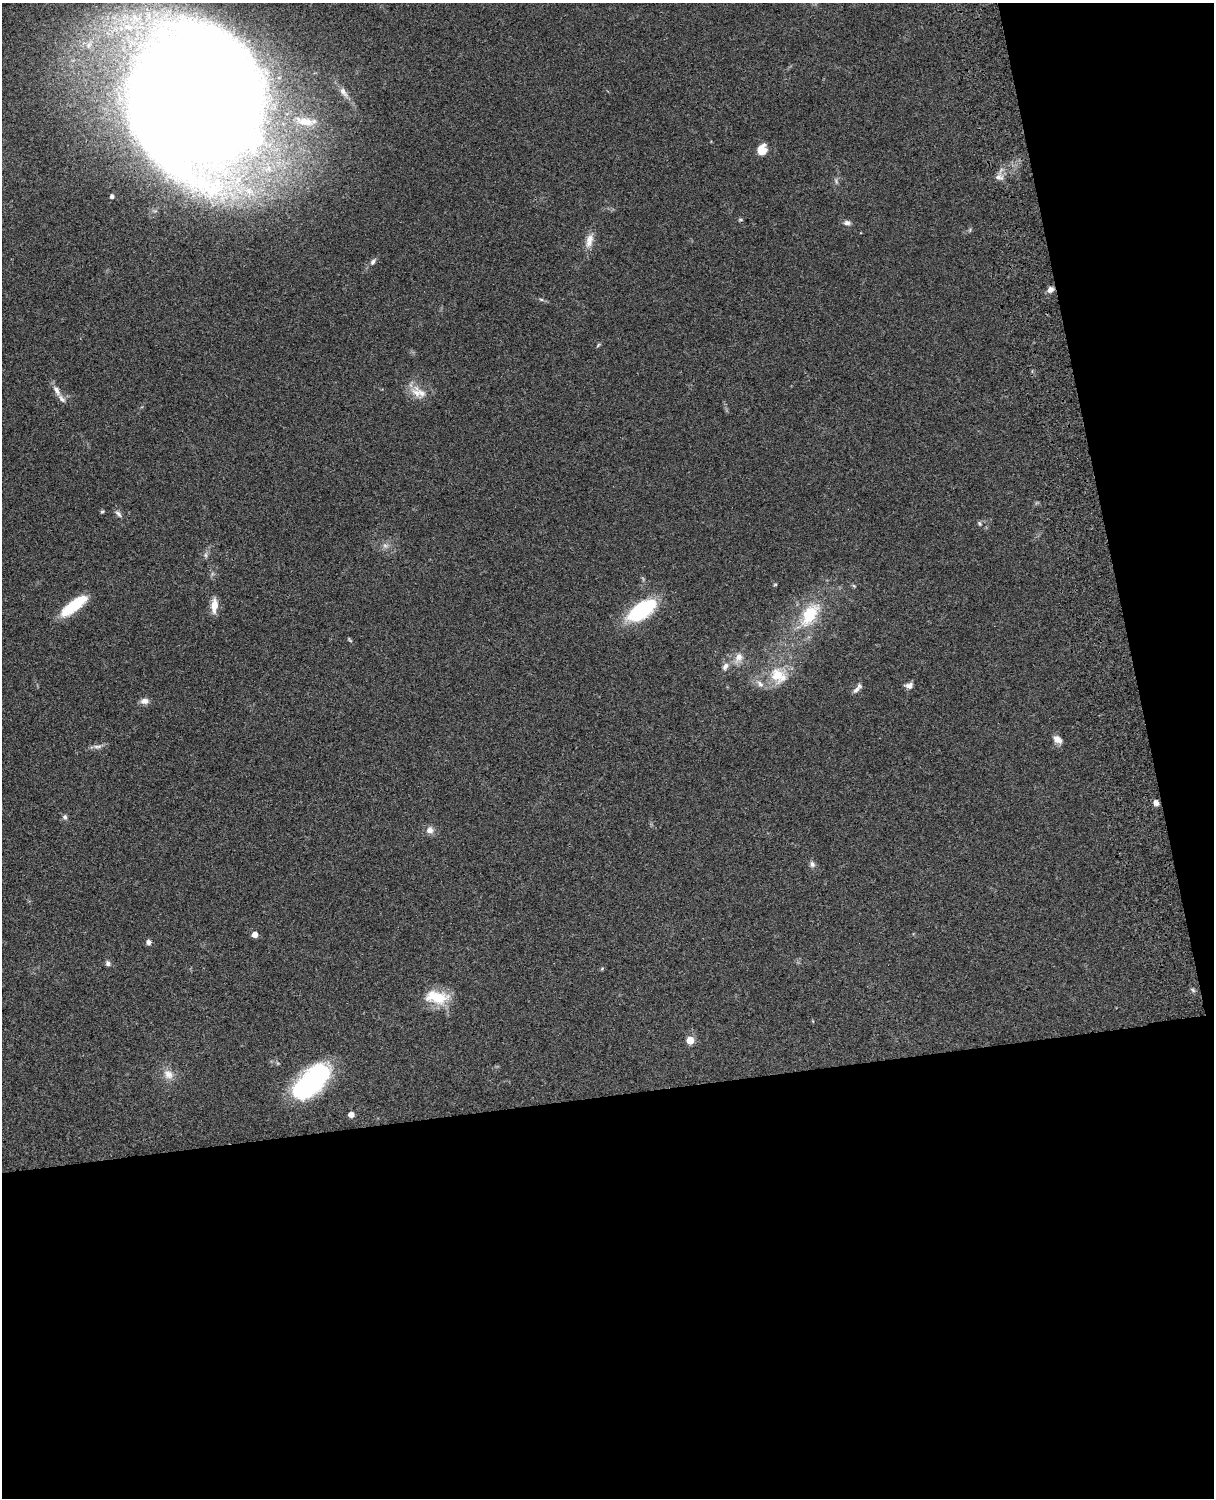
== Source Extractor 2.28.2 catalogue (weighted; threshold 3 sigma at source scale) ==
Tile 12 of 4 x 3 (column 4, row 3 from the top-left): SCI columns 3758-4969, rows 277-1772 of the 5088 x 4927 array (HDU 1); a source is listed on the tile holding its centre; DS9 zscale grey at full resolution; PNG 1216 x 1500 px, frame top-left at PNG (2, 3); no overlay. Shown black and unused: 33% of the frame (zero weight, under 3 of 4 exposures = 6% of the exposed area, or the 3 px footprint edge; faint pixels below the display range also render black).
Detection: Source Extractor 2.28.2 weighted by HDU 2 'WHT'; one run over the whole footprint, this tile lists its part. Background 0.103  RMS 0.0064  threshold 0.0288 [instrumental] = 3 sigma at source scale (4.5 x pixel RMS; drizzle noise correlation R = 1.50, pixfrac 1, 0.05/0.05 arcsec/px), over >= 5 px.
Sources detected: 53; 3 too faint to see at this stretch — not listed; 5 inside a brighter listed object's ellipse — not listed separately; the other 45 listed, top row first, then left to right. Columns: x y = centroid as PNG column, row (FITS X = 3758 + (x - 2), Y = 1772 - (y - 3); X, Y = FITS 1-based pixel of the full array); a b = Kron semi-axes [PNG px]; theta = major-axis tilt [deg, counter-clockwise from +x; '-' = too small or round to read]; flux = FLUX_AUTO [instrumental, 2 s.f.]
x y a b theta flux
343 92 17 7 -54 4.7
194 97 127 121 82 1800
762 150 11 8 77 9.1
999 177 12 7 -15 3.2
112 196 4 4 - 1.9
740 220 7 3 -8 0.73
847 223 9 6 -1 2.3
589 241 21 9 75 6.3
373 262 9 6 55 2.1
1051 290 8 7 - 3.2
541 299 6 4 -19 0.94
57 390 17 7 -61 4.3
417 393 23 12 -70 8.6
102 512 6 4 2 0.79
118 514 11 5 -47 1.9
979 524 6 5 - 1.1
385 546 7 6 - 2
205 555 6 6 - 1.5
775 584 5 3 - 0.64
74 605 35 11 37 23
214 605 17 7 85 7.1
641 610 28 14 34 57
810 614 37 18 56 30
738 657 15 10 65 6
725 666 10 7 58 3
777 675 23 20 -84 19
909 686 11 7 6 2.8
856 690 13 6 50 2.8
144 701 11 7 4 3.5
1058 739 12 8 -34 4.3
97 746 13 4 3 2.4
1156 803 6 5 - 3.1
65 817 7 6 - 1.7
430 830 9 9 - 3.8
812 864 8 7 - 2.1
255 934 5 5 - 5.6
148 942 6 6 - 2.2
108 963 7 6 - 1.8
602 969 6 4 3 0.72
1193 990 7 4 -45 1.2
437 997 31 16 -5 20
690 1040 5 5 - 15
168 1074 16 12 -55 6.7
312 1081 38 18 45 120
351 1114 4 4 - 5.7